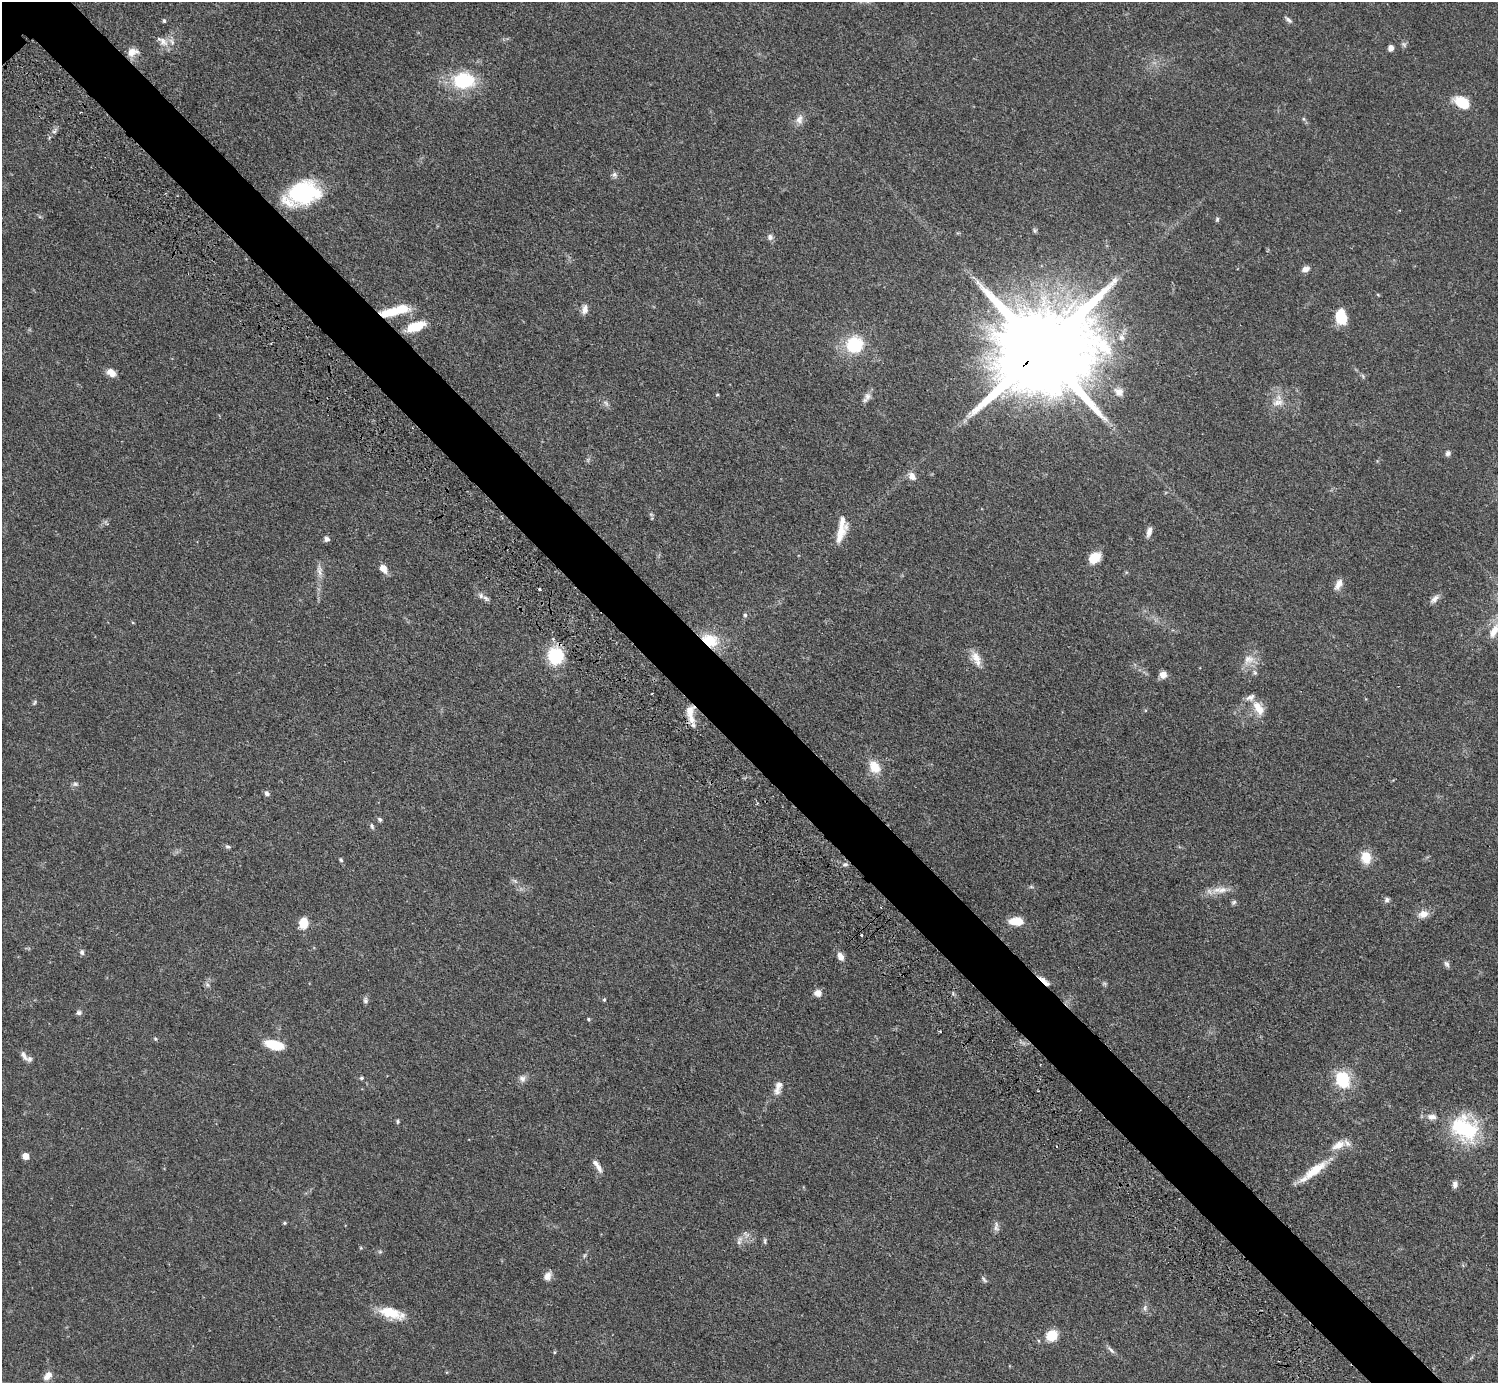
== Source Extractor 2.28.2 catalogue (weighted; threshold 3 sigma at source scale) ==
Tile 6 of 4 x 4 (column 2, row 2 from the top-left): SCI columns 1541-3036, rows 3103-4483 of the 6034 x 6030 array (HDU 1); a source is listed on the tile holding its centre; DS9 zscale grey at full resolution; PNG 1500 x 1385 px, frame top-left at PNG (2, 2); no overlay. Shown black and unused: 5% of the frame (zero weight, under 3 of 5 exposures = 3% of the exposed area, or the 3 px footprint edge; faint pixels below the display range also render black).
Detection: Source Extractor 2.28.2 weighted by HDU 2 'WHT'; one run over the whole footprint, this tile lists its part. Background 0.0615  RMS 0.0038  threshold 0.017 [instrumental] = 3 sigma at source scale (4.5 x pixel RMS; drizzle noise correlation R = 1.50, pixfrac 1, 0.05/0.05 arcsec/px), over >= 5 px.
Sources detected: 116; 2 inside a brighter object's white glare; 2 cosmic-ray / hot-pixel residue — not listed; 8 inside a brighter listed object's ellipse — not listed separately; the other 104 listed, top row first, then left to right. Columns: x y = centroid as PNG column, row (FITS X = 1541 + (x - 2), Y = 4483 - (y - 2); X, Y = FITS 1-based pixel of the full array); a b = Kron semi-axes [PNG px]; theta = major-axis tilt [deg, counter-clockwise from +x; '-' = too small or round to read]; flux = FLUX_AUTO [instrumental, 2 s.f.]
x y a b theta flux
1288 20 10 5 -41 1
164 21 5 4 - 0.56
162 41 21 8 -39 3
1391 48 6 5 - 1.8
132 52 13 9 17 3.2
463 80 26 19 3 20
1461 102 11 10 - 9.8
799 119 13 8 68 2.3
1304 119 6 4 -70 0.53
614 174 7 6 - 0.98
303 193 32 19 16 43
1217 219 6 4 70 0.54
770 237 9 7 -82 1.2
1306 269 9 6 21 1.8
401 309 20 10 15 8.7
585 309 13 7 85 1.9
1341 317 16 11 -79 8.6
415 327 17 8 20 10
1122 338 8 6 -43 1.3
855 345 15 14 - 18
1041 350 32 21 38 9800
111 373 11 8 -40 3.1
1119 392 13 11 -39 2.8
717 395 4 4 - 0.4
868 396 10 8 78 1.8
1278 402 16 8 12 2.9
1448 453 6 6 - 1.1
912 476 9 7 -68 2.5
840 531 22 13 42 4.8
1149 532 12 6 74 1.8
327 539 6 5 - 1.4
1095 558 14 10 39 5.5
383 568 9 6 -56 3.3
319 571 12 6 -81 1.9
1339 584 15 7 62 2.4
540 589 3 2 - 0.57
486 598 10 5 -37 1.1
1435 599 13 7 48 1.7
745 615 5 5 - 0.6
1494 631 20 9 62 4.3
553 639 3 3 - 0.72
710 640 20 14 -26 11
556 656 14 12 -56 20
976 657 17 11 -60 4.1
1249 659 14 10 -4 3.5
1255 673 6 5 - 0.68
1163 675 7 7 - 2.7
652 694 3 2 - 0.46
35 702 7 4 72 0.55
1258 708 21 11 -56 5.2
691 718 20 7 -73 3.7
875 767 15 11 -56 6.3
75 784 7 6 - 0.87
267 793 7 5 -32 1.1
380 819 6 4 -41 0.66
372 826 9 4 -67 0.66
228 846 7 4 -9 0.64
1366 857 14 11 -78 6.3
341 860 5 4 - 0.58
845 864 7 5 3 0.87
1222 890 17 8 11 3.4
1387 900 7 6 - 0.94
1234 902 7 4 45 0.64
1423 914 13 9 13 3.1
1016 921 14 8 -2 6.4
303 923 9 8 - 7.1
861 935 3 2 - 0.37
82 952 8 6 -78 0.87
840 957 9 6 -60 2.5
1447 964 10 5 -56 1
1044 981 19 5 -41 2.3
208 985 7 4 -70 0.71
817 993 9 8 - 2.2
365 1000 8 6 -79 0.93
604 1000 4 4 - 0.44
79 1013 7 6 - 0.96
588 1019 4 4 - 0.47
155 1039 5 4 - 0.46
274 1045 17 8 -14 11
24 1056 15 5 -58 1.5
361 1078 5 4 - 0.63
522 1078 9 8 - 1.5
1343 1080 8 7 - 38
778 1087 18 8 74 2.9
1432 1117 12 8 -5 2.3
398 1121 5 4 - 0.55
1464 1129 31 22 -37 31
1338 1145 18 9 27 3.7
25 1156 5 5 - 4.4
599 1168 13 7 -61 1.8
1315 1170 35 11 38 9.3
1455 1184 9 7 89 1.5
284 1223 5 4 - 0.49
996 1227 14 6 -90 1.5
765 1241 8 4 82 0.58
739 1242 6 6 - 1
547 1276 11 8 65 2.1
984 1280 9 4 -53 0.72
1145 1308 9 4 82 0.9
390 1312 29 13 -17 8.7
1052 1335 10 9 - 7.6
1111 1350 12 4 -45 1.1
554 1352 4 3 - 0.33
48 1376 11 8 46 2.7
Overlapping masked pixels (flux is a lower limit): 3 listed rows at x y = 1041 350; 710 640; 1044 981
Isophote crosses this tile's border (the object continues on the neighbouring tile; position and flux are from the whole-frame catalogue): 1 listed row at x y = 1494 631